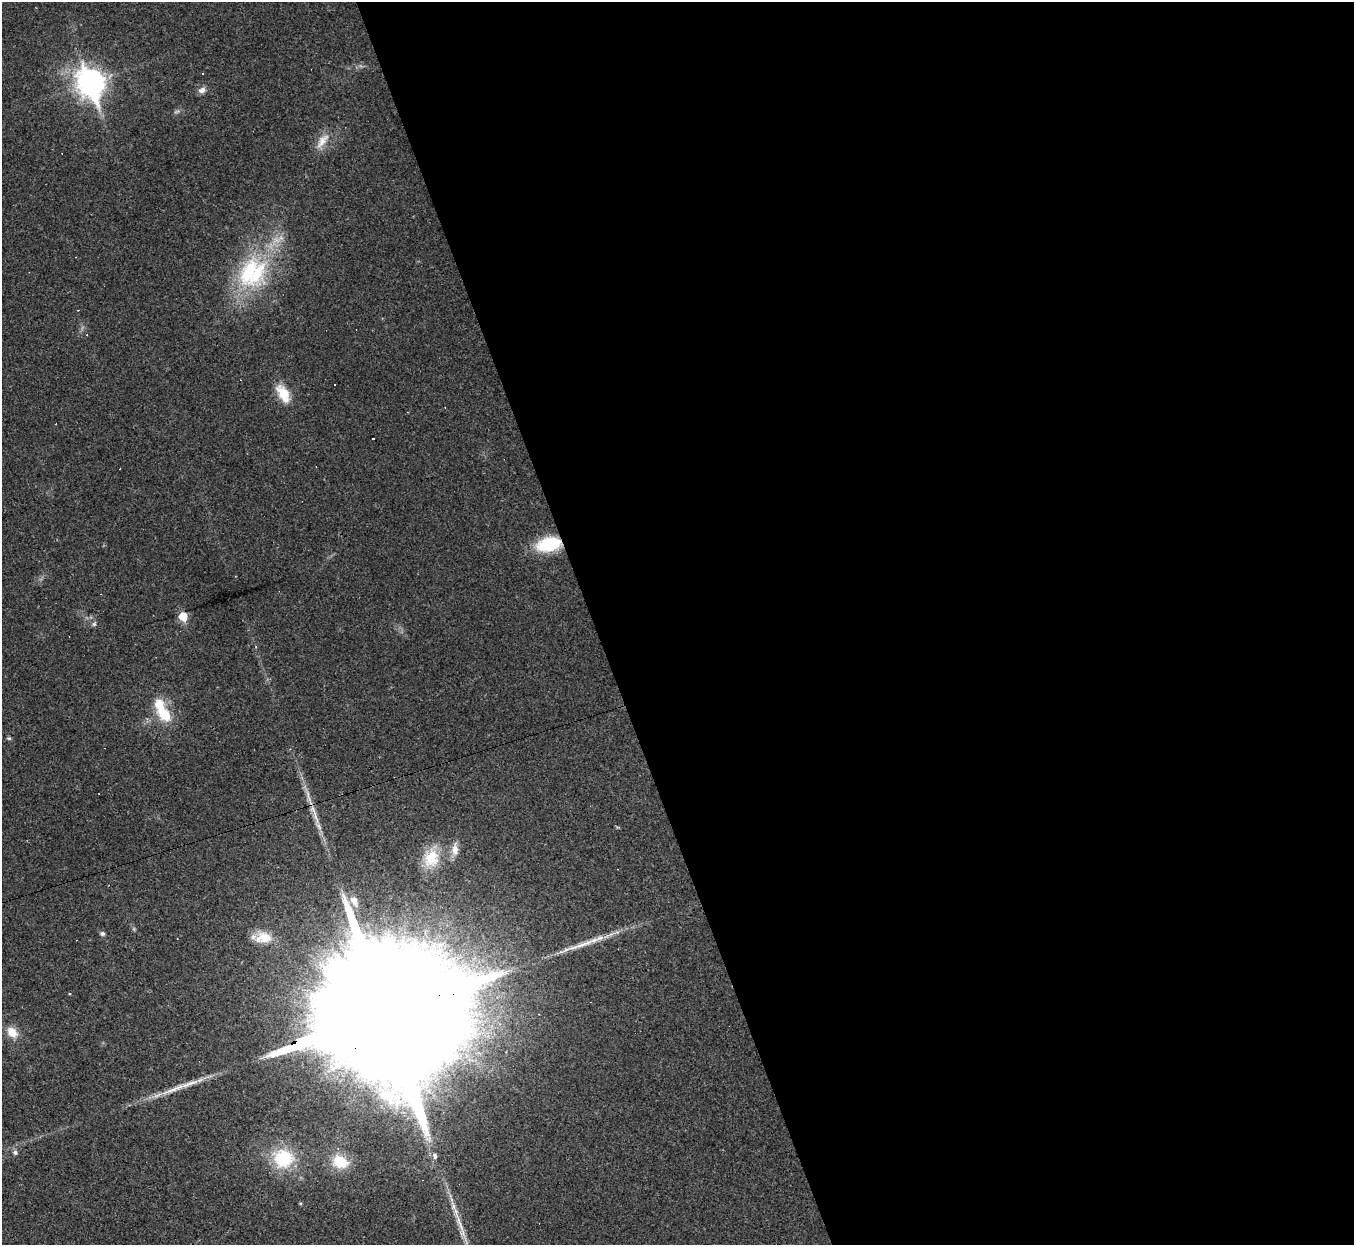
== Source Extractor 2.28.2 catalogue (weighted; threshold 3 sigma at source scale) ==
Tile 8 of 4 x 4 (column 4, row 2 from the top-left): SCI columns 4056-5407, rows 2759-4001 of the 5407 x 5390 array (HDU 1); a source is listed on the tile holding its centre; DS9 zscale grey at full resolution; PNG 1356 x 1247 px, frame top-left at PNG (2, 2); no overlay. Shown black and unused: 56% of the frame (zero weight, under 2 of 3 exposures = <1% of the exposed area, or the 3 px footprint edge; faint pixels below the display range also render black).
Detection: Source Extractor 2.28.2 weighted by HDU 2 'WHT'; one run over the whole footprint, this tile lists its part. Background 0.0571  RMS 0.0059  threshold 0.0264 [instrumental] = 3 sigma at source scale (4.5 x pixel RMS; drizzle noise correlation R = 1.50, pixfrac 1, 0.05/0.05 arcsec/px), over >= 5 px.
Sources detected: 36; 1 too faint to see at this stretch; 7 cosmic-ray / hot-pixel residue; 2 long thin detections or spike segments (spike, bleed or trail) — not listed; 2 inside a brighter listed object's ellipse — not listed separately; the other 24 listed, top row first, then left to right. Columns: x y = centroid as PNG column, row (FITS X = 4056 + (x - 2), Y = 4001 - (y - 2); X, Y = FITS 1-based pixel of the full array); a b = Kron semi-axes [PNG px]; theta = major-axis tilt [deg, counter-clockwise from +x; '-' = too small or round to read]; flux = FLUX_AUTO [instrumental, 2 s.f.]
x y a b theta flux
202 73 3 3 - 0.5
90 83 12 9 -69 640
202 90 10 8 23 3
322 141 26 10 54 8.2
256 274 58 30 66 64
335 385 2 2 - 0.4
283 394 24 12 -61 13
549 544 25 14 11 32
183 616 6 5 - 17
94 624 6 5 - 1.2
164 714 19 13 -43 17
9 738 6 5 - 0.91
315 815 34 6 -74 8.8
455 849 18 9 87 5
431 858 25 21 79 17
354 901 15 9 -59 5.7
102 934 5 5 - 1.7
263 938 22 14 2 11
384 1015 113 30 17 75000
12 1032 14 10 -47 8.3
15 1152 6 6 - 1.6
435 1156 7 5 85 2.9
283 1158 28 26 -6 31
340 1162 19 14 -22 17
Overlapping masked pixels (flux is a lower limit): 3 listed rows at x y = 549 544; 315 815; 384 1015